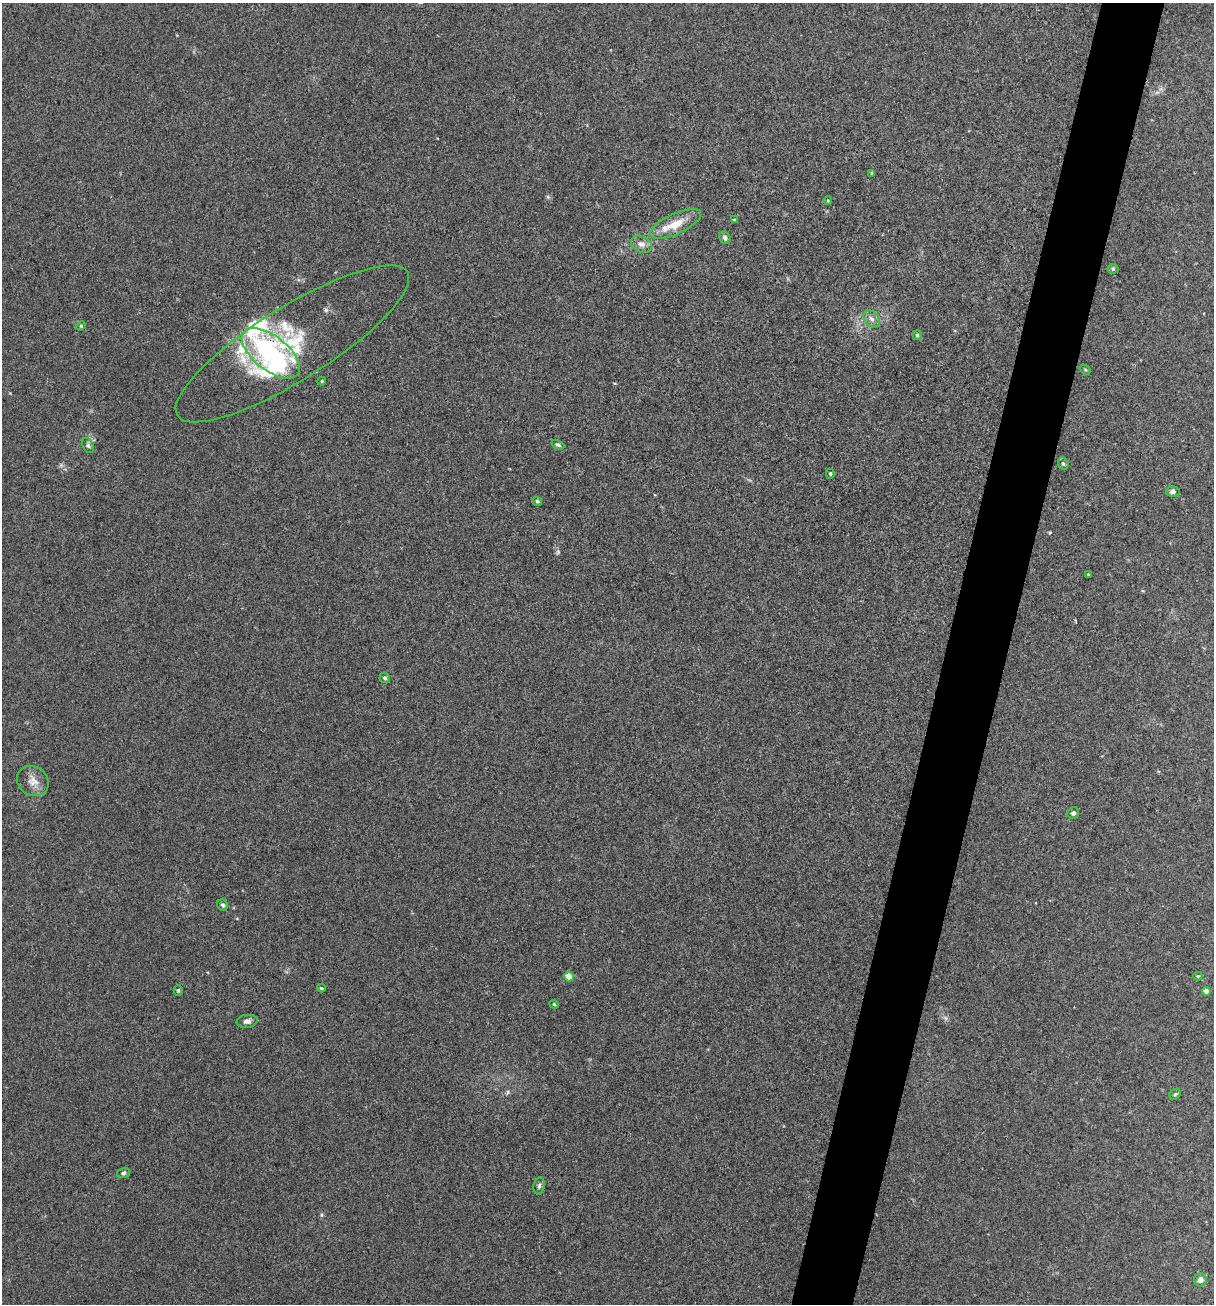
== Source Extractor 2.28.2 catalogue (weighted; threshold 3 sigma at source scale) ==
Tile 10 of 4 x 4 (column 2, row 3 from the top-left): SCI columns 1465-2676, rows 1303-2604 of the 5228 x 5210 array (HDU 1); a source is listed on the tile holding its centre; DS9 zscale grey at full resolution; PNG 1216 x 1306 px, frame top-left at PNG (2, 3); each listed source drawn as its Kron ellipse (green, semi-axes under 4 px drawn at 4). Shown black and unused: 5% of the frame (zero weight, under 3 of 4 exposures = <1% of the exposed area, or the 3 px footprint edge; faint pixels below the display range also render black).
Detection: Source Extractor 2.28.2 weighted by HDU 2 'WHT'; one run over the whole footprint, this tile lists its part. Background 0.0278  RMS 0.0075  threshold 0.0336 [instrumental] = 3 sigma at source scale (4.5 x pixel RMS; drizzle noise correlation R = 1.50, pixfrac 1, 0.05/0.05 arcsec/px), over >= 5 px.
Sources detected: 41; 1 inside a brighter object's white glare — neither listed nor drawn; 4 inside a brighter listed object's ellipse — not listed separately; the other 36 listed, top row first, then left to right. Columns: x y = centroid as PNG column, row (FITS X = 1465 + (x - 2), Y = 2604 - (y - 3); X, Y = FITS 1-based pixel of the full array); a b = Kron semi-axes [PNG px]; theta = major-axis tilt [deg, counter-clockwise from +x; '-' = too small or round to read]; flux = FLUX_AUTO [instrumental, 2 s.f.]
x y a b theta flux
872 173 3 3 - 0.94
828 201 4 3 - 0.64
734 220 4 3 - 0.87
676 224 27 10 25 14
725 238 6 5 - 2
641 244 11 8 -26 3.7
1113 269 5 5 - 1
872 319 9 6 -49 3.3
81 326 5 4 - 0.82
917 335 4 4 - 1.1
292 344 136 36 32 80
271 353 34 17 -38 90
1085 370 5 3 - 0.86
322 381 4 4 - 0.67
558 445 7 4 -27 1.2
88 446 8 5 -63 1.6
1063 464 6 5 - 1.4
830 474 5 4 - 0.99
1173 492 6 5 - 2.1
537 501 5 4 - 1.3
1088 574 3 2 - 0.5
385 678 5 5 - 1.6
33 781 17 14 -35 7.8
1073 813 6 5 - 1.7
223 905 6 5 - 1.7
569 976 5 4 - 13
1198 976 4 4 - 0.66
321 988 4 3 - 0.93
178 991 5 4 - 1.1
1206 991 4 4 - 4.4
554 1004 5 4 - 0.84
247 1021 10 6 8 3
1175 1094 6 5 - 1.1
123 1173 6 5 - 1.2
539 1186 9 5 79 1.9
1201 1280 6 6 - 3.6
Overlapping masked pixels (flux is a lower limit): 2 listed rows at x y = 292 344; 271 353